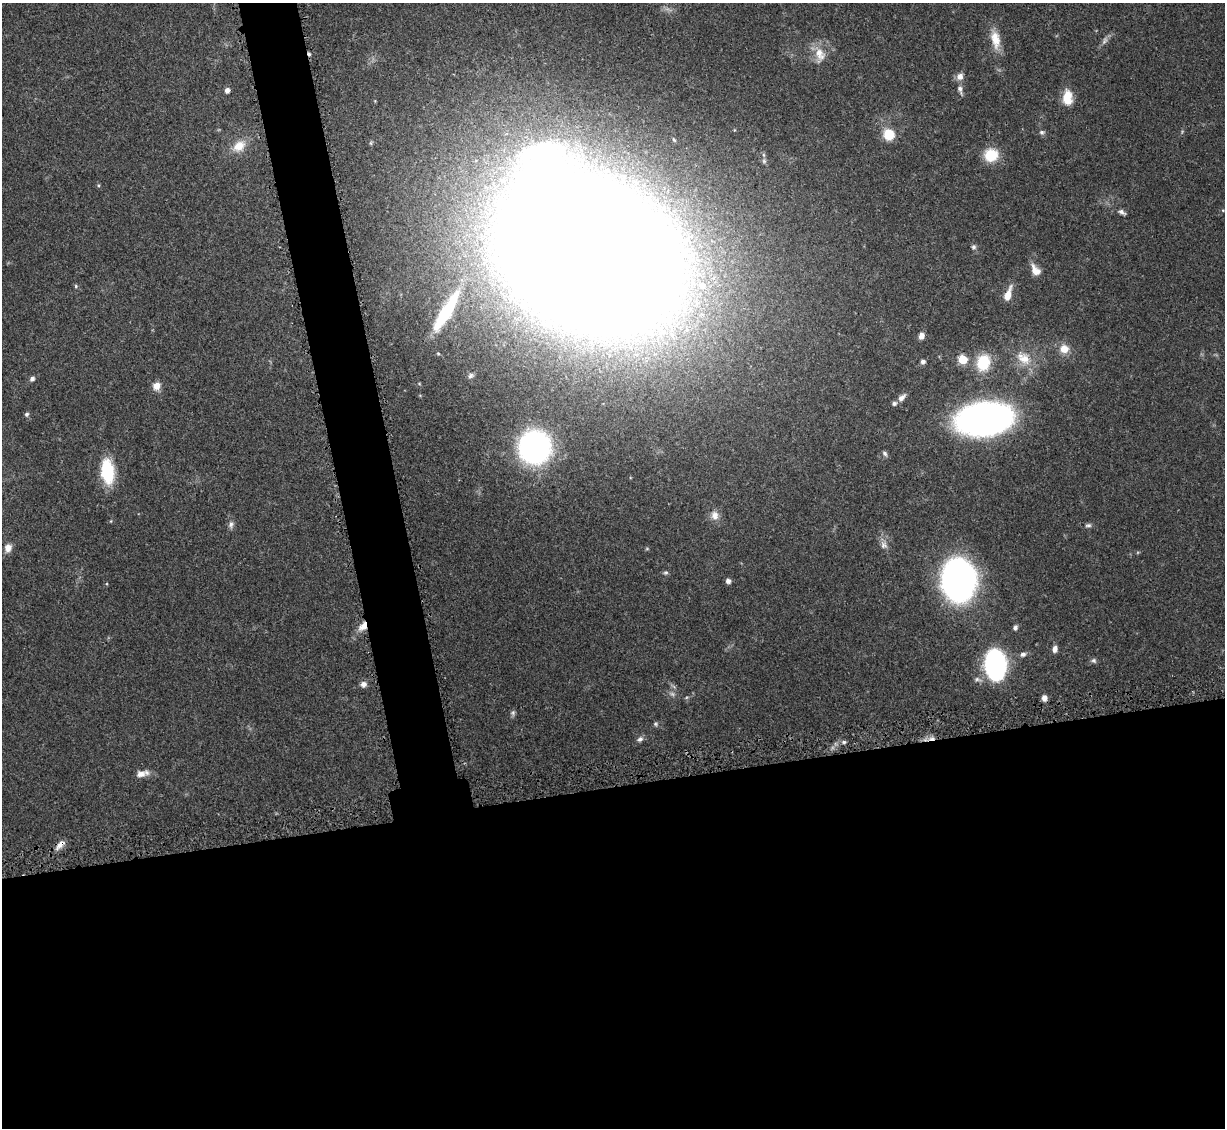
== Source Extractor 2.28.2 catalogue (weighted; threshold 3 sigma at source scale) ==
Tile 15 of 4 x 4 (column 3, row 4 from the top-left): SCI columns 2560-3782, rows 208-1333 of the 5092 x 5004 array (HDU 1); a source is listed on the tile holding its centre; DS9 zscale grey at full resolution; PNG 1227 x 1130 px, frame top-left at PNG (2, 3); no overlay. Shown black and unused: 34% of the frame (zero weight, under 3 of 5 exposures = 4% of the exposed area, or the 3 px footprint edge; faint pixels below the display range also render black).
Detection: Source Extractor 2.28.2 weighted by HDU 2 'WHT'; one run over the whole footprint, this tile lists its part. Background 0.0707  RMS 0.0033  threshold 0.0149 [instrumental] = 3 sigma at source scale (4.5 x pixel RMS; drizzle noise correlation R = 1.50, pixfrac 1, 0.05/0.05 arcsec/px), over >= 5 px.
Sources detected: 65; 2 too faint to see at this stretch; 2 inside a brighter object's white glare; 2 cosmic-ray / hot-pixel residue — not listed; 1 inside a brighter listed object's ellipse — not listed separately; the other 58 listed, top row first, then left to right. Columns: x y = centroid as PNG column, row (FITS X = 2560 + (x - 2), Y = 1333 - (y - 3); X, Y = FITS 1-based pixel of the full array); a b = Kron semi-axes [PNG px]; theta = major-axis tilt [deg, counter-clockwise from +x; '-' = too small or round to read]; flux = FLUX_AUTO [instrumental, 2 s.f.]
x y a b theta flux
995 39 26 11 -78 5.7
820 54 22 13 -77 5.1
960 76 10 9 - 2
960 89 13 6 -76 1.4
227 90 6 5 - 1.3
1067 97 17 11 -89 6
1042 132 7 6 - 0.75
889 134 11 10 - 7.6
239 146 19 13 35 5.3
764 155 7 4 -70 0.58
991 155 15 14 - 8.8
99 185 5 3 - 0.39
1122 212 9 5 -31 1
973 247 6 6 - 0.8
588 254 113 73 -44 2300
1035 270 15 9 -54 3.1
702 285 9 8 - 2.7
76 286 5 4 - 0.41
1008 295 15 6 70 4.4
445 313 49 11 59 21
921 336 8 6 79 1.6
1064 349 10 9 - 3.7
1023 358 23 15 -36 6.5
962 359 5 5 - 15
923 362 6 6 - 0.97
983 363 16 13 75 12
471 376 8 6 35 0.94
32 379 7 6 - 0.96
156 386 9 8 - 2.8
902 397 12 7 44 1.7
26 414 5 5 - 0.8
984 419 35 20 8 200
534 447 21 20 - 110
885 453 7 5 -52 0.76
107 472 24 12 -84 17
715 515 13 10 -76 2.7
231 525 10 6 76 1.2
1088 525 9 5 7 0.79
884 545 10 8 -46 1.6
8 548 10 8 71 2.2
647 549 5 3 - 0.34
666 573 7 6 - 0.62
959 580 34 25 87 120
728 581 5 4 - 1.4
363 626 13 8 50 3.2
1015 627 7 6 - 0.86
1055 649 8 6 80 1.5
1023 654 8 6 12 1.1
1094 661 7 6 - 0.79
995 665 19 13 -85 92
363 684 8 7 - 1.6
1044 698 6 5 - 2.1
513 713 8 6 76 0.78
655 724 7 5 0 0.6
640 739 9 6 42 1.1
844 742 5 5 - 0.6
141 774 14 9 6 2.5
60 844 14 6 48 2.4
Overlapping masked pixels (flux is a lower limit): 2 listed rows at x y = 363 626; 60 844